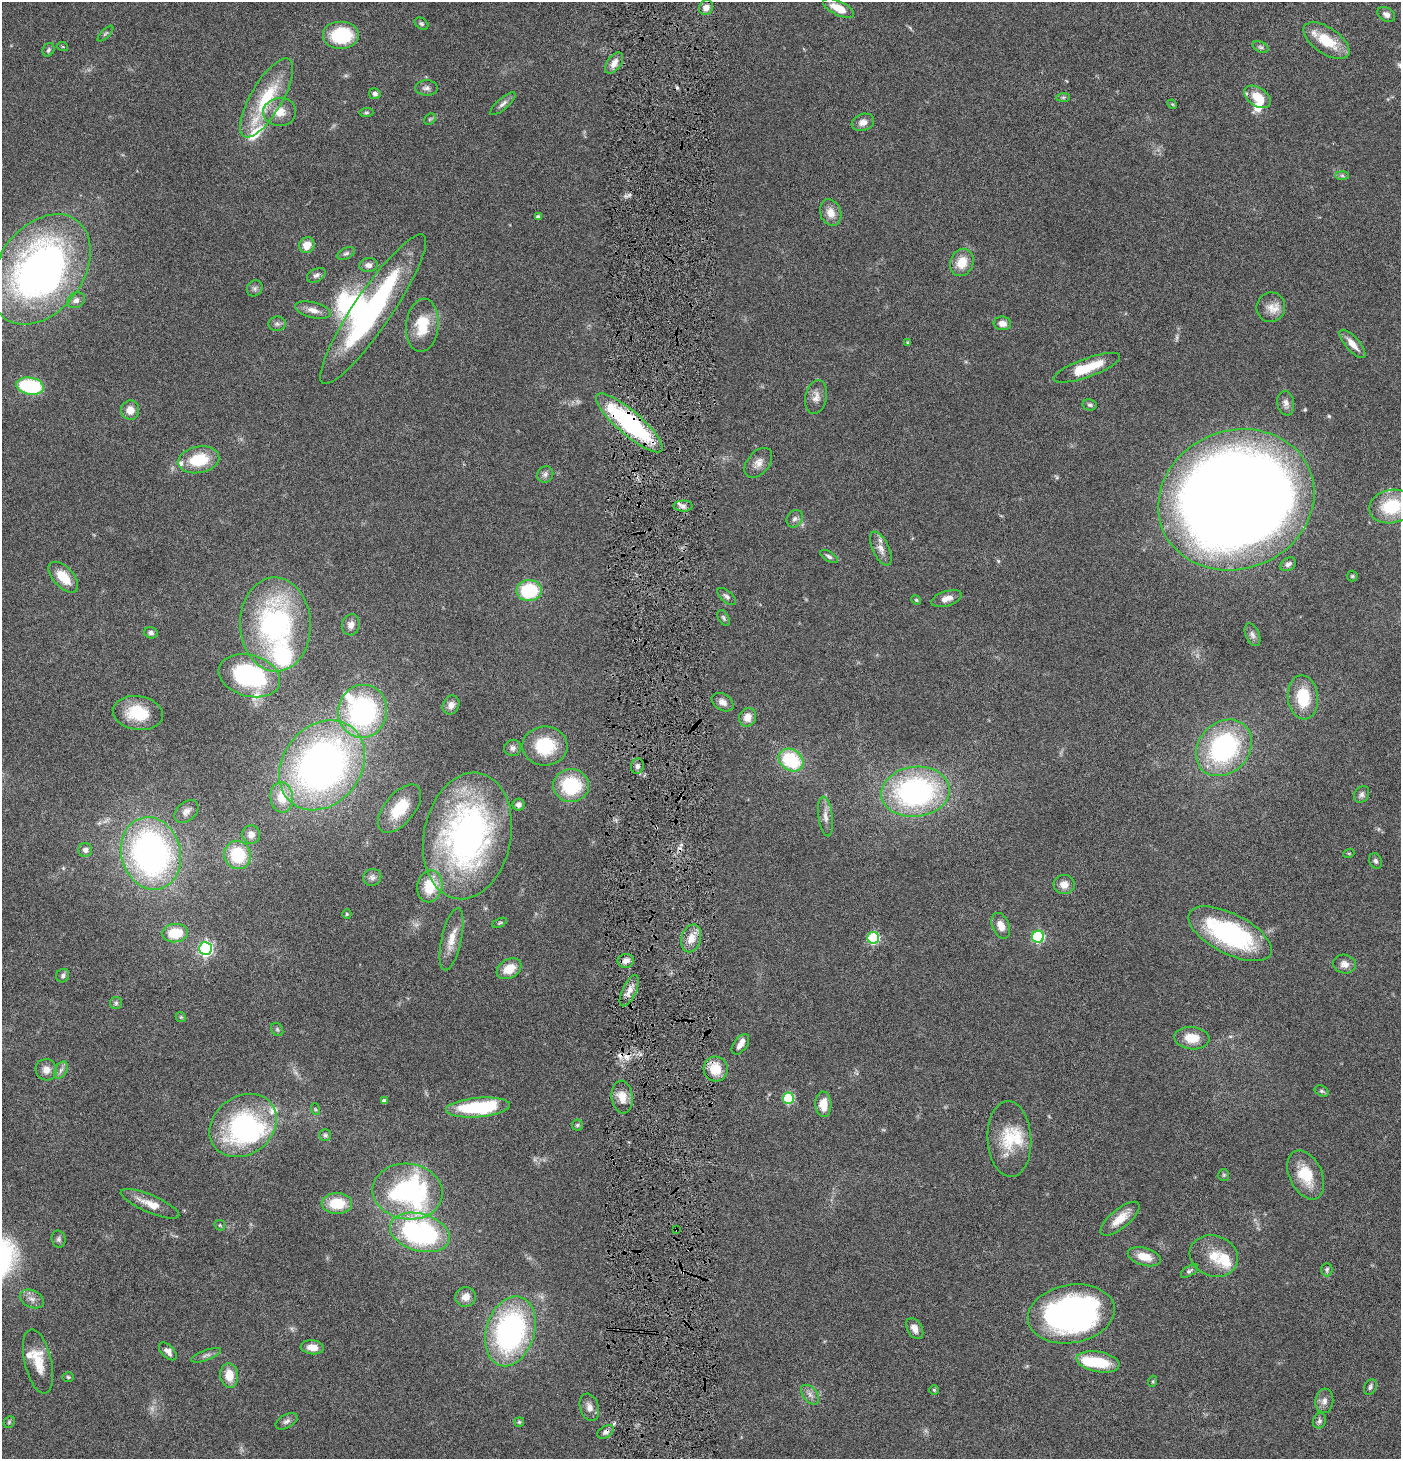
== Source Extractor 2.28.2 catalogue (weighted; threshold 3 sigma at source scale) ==
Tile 5 of 3 x 3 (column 2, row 2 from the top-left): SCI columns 1546-2944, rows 1457-2913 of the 4442 x 4371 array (HDU 1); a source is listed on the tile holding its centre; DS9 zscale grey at full resolution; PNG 1403 x 1461 px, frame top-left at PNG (2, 2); each listed source drawn as its Kron ellipse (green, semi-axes under 4 px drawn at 4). Shown black and unused: <1% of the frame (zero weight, under 4 of 8 exposures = <1% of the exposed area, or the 3 px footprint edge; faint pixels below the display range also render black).
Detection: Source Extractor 2.28.2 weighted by HDU 2 'WHT'; one run over the whole footprint, this tile lists its part. Background 0.0678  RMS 0.0042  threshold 0.0172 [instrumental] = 3 sigma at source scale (4.09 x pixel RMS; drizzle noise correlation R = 1.36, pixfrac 0.8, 0.05/0.05 arcsec/px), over >= 5 px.
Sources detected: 196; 4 too faint to see at this stretch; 3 inside a brighter object's white glare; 3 cosmic-ray / hot-pixel residue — neither listed nor drawn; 15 inside a brighter listed object's ellipse — not listed separately; the other 171 listed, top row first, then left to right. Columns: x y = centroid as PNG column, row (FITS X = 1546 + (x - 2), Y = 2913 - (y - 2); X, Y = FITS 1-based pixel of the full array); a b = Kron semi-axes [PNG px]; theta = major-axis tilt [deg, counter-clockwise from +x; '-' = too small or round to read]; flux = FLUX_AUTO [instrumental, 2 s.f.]
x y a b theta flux
706 8 8 6 65 2.8
839 8 17 7 -26 6.6
1386 14 9 6 -31 1.7
421 24 7 5 -38 0.78
105 34 10 4 45 0.72
341 35 18 14 0 23
1326 41 26 13 -34 12
63 47 5 3 - 0.37
1261 47 8 5 -26 0.91
48 50 7 5 64 0.85
614 63 12 7 55 3
427 88 11 7 0 1.7
375 94 6 5 - 1.1
1063 97 7 4 1 0.69
1257 97 15 9 -34 7.5
267 98 45 16 60 22
503 104 16 5 41 1.7
1172 104 5 4 - 0.4
280 112 16 14 5 5.5
366 113 7 4 5 0.63
430 119 6 5 - 0.61
863 122 11 8 18 2.5
1342 175 7 4 -1 0.71
831 213 13 10 -70 4.1
538 217 4 4 - 1.2
307 245 8 7 - 5
346 253 9 5 25 1
962 262 14 11 68 6.4
368 265 9 7 10 1.8
41 269 61 42 54 170
316 275 10 6 29 1.3
255 288 8 7 - 1.2
76 300 9 7 28 1.6
1271 307 15 14 - 3.8
373 309 90 19 56 67
313 310 18 8 -14 3.1
1002 323 9 7 -7 2.8
277 324 8 7 - 1.2
422 325 27 16 84 11
908 343 4 3 - 0.68
1352 344 18 7 -48 4.1
1087 368 35 9 20 14
30 386 14 8 -9 32
816 397 17 10 79 3.2
1286 403 12 8 -80 1.9
1090 405 7 5 -11 0.83
130 410 9 9 - 3.8
629 423 43 12 -41 54
199 460 21 13 10 14
758 463 17 11 51 3.2
545 474 9 7 47 1.3
1236 500 79 69 22 960
683 506 9 5 0 1.6
1391 506 22 16 12 18
795 519 9 7 57 1.5
881 548 18 8 -65 3.2
829 556 10 5 -31 1.1
1288 564 8 6 34 1.4
1352 576 5 5 - 0.58
63 577 19 10 -47 8.2
529 591 12 10 2 23
727 596 11 5 -41 1.2
946 599 16 7 18 3.1
916 600 5 4 - 0.43
724 618 9 5 -59 0.78
275 624 47 35 -88 82
351 625 11 9 76 2.3
151 633 7 5 -14 1
1252 635 12 6 -66 1.5
249 676 31 20 -16 57
1303 697 22 15 -84 14
723 702 12 8 -31 2.4
451 705 10 8 61 2.4
363 711 26 24 80 72
138 713 25 17 -9 14
748 717 9 8 - 4
545 746 22 19 -1 17
513 748 8 8 - 1.4
1224 748 31 25 47 57
791 760 13 10 -35 24
322 765 48 39 51 190
637 766 7 6 - 1.5
571 786 18 16 3 24
915 792 34 25 7 84
1362 794 9 7 55 1.3
282 797 15 11 -83 7.6
518 805 6 6 - 1.3
400 809 28 15 50 12
186 812 14 9 41 2.4
825 816 20 7 -82 2.8
251 834 9 9 - 2.5
467 836 64 43 79 130
85 850 7 7 - 1.6
151 853 36 29 -75 140
1349 853 5 3 - 0.39
238 855 14 13 - 17
1376 861 8 6 -66 1.1
372 877 9 8 - 1.5
1064 885 10 9 - 3.3
430 886 16 12 77 12
347 914 5 4 - 0.46
499 923 8 4 27 0.57
1001 926 13 8 -69 3.8
175 933 13 9 6 11
1230 934 45 20 -27 58
1038 937 6 6 - 42
691 938 14 9 74 4.8
873 938 6 6 - 34
451 939 32 10 77 6.1
205 949 6 6 - 89
626 961 8 7 - 2.3
1344 964 11 9 -10 2.4
509 969 13 9 30 6.6
63 976 7 6 - 0.96
629 991 17 7 65 3.2
116 1003 6 6 - 0.78
181 1017 5 4 - 0.47
277 1029 7 5 -56 0.74
1192 1038 17 11 -5 6.6
740 1044 11 6 53 2.3
716 1069 12 12 - 8.1
46 1070 11 10 - 2.8
61 1070 9 6 60 1.3
1322 1091 7 5 -26 0.74
622 1097 16 10 -82 4.8
788 1098 6 5 - 26
384 1101 4 4 - 1.3
823 1104 13 8 -87 5.7
478 1107 32 9 5 33
315 1109 6 4 -71 0.44
243 1125 36 29 37 65
577 1125 5 5 - 0.7
325 1135 6 6 - 0.76
1009 1139 38 22 -87 15
1224 1175 6 5 - 0.57
1306 1175 26 16 -64 12
408 1192 35 28 -7 78
337 1203 15 10 0 10
150 1204 31 8 -23 5.4
1120 1219 24 9 39 6.1
220 1225 6 5 - 0.49
676 1229 2 2 - 0.35
420 1232 30 18 -16 69
59 1239 8 7 - 1
1214 1256 24 20 -20 8.9
1144 1257 17 9 -15 5.8
1327 1270 7 5 89 0.85
1189 1271 9 5 33 0.88
466 1297 10 9 - 3.3
32 1299 12 8 -25 2.4
1071 1314 44 29 10 130
915 1329 11 7 -58 2.9
510 1331 36 24 73 83
312 1347 11 7 -6 3.9
168 1351 11 6 -45 1.9
206 1355 16 5 20 1.5
38 1361 33 13 -77 9.3
1098 1362 21 10 -11 15
229 1375 12 9 -83 6.1
68 1377 6 4 -4 0.52
1153 1381 5 3 - 0.39
1370 1387 8 6 65 1
934 1390 4 4 - 0.51
810 1395 11 7 -50 1.9
1324 1401 12 9 82 2.2
589 1407 14 9 -72 2.8
286 1421 12 6 28 1.4
1319 1421 8 6 67 1.1
9 1422 6 5 - 0.58
519 1422 5 5 - 0.55
606 1432 9 5 32 1.5
Overlapping masked pixels (flux is a lower limit): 3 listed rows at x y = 629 423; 676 1229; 606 1432
Isophote crosses this tile's border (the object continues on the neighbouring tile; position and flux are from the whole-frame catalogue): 1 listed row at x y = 1391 506